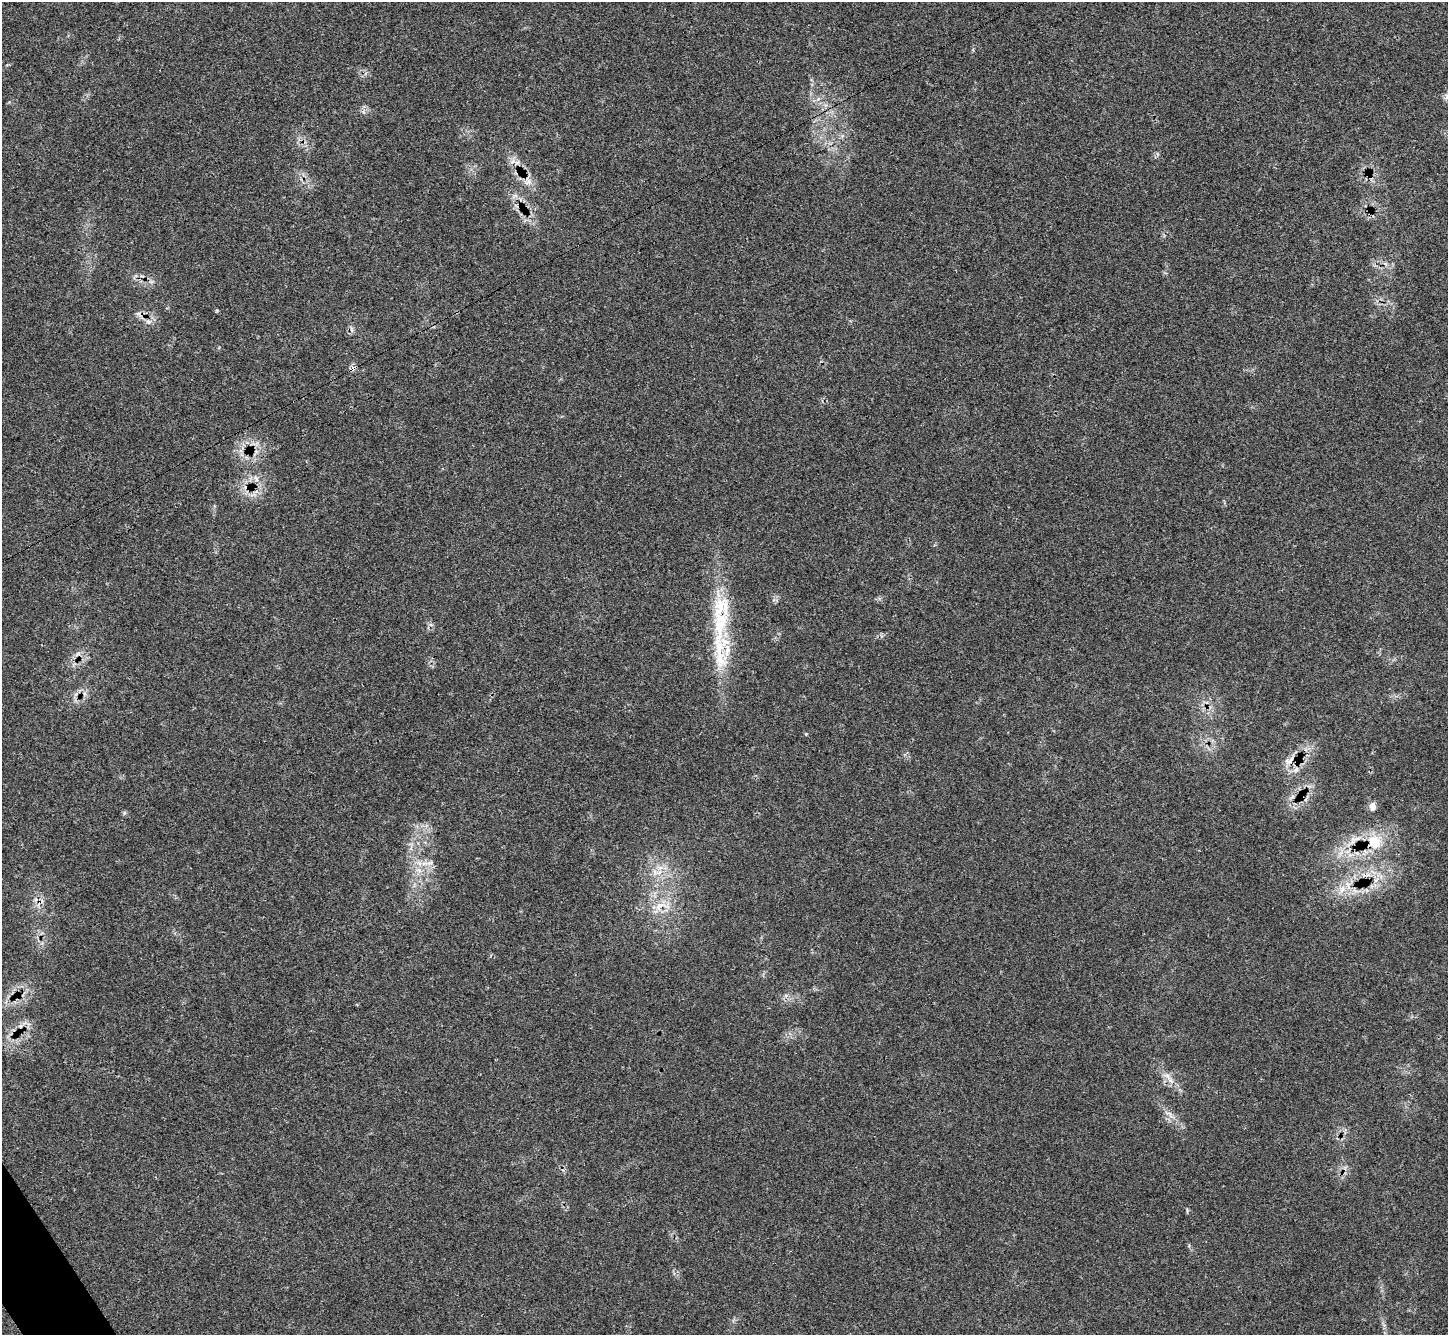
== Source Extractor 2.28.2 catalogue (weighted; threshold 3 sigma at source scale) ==
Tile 7 of 4 x 4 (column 3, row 2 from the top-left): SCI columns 2924-4369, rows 2855-4187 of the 5849 x 5845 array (HDU 1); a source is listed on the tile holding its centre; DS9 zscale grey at full resolution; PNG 1450 x 1337 px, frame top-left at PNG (2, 2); no overlay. Shown black and unused: <1% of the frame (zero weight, under 3 of 4 exposures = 4% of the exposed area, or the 3 px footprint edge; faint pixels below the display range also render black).
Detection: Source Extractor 2.28.2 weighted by HDU 2 'WHT'; one run over the whole footprint, this tile lists its part. Background 0.054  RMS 0.005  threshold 0.0225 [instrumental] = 3 sigma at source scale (4.5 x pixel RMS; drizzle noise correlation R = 1.50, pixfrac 1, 0.05/0.05 arcsec/px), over >= 5 px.
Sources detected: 25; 2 cosmic-ray / hot-pixel residue — not listed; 2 inside a brighter listed object's ellipse — not listed separately; the other 21 listed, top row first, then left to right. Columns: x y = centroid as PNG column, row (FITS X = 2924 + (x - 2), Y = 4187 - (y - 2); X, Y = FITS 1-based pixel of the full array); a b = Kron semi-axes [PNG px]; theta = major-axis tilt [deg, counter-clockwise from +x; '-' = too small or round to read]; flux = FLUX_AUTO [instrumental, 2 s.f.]
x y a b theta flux
1446 97 9 4 -90 1.2
517 162 7 6 - 1.7
528 181 14 10 -81 4.3
149 322 7 6 - 1.8
352 330 8 3 -71 1
353 369 10 5 27 1.8
256 479 10 4 -57 1.6
720 649 71 21 -89 35
806 734 4 4 - 0.44
1289 761 17 8 32 4
1296 770 9 3 45 1.3
1372 806 10 8 85 2.8
1374 842 23 21 28 17
429 863 9 5 23 2.1
419 870 8 6 -21 2.4
655 872 8 5 -46 1.8
1342 889 11 8 63 4.1
661 905 27 9 -1 7.8
20 1026 7 5 83 1.4
1167 1076 13 5 -14 2.5
1169 1114 16 5 -45 2.9
Overlapping masked pixels (flux is a lower limit): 3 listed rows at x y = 528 181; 353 369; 1374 842
Unlisted compact peaks at least as high as the median listed source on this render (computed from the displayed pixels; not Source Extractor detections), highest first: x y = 217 311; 1187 1210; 774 600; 1158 154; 1189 1245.